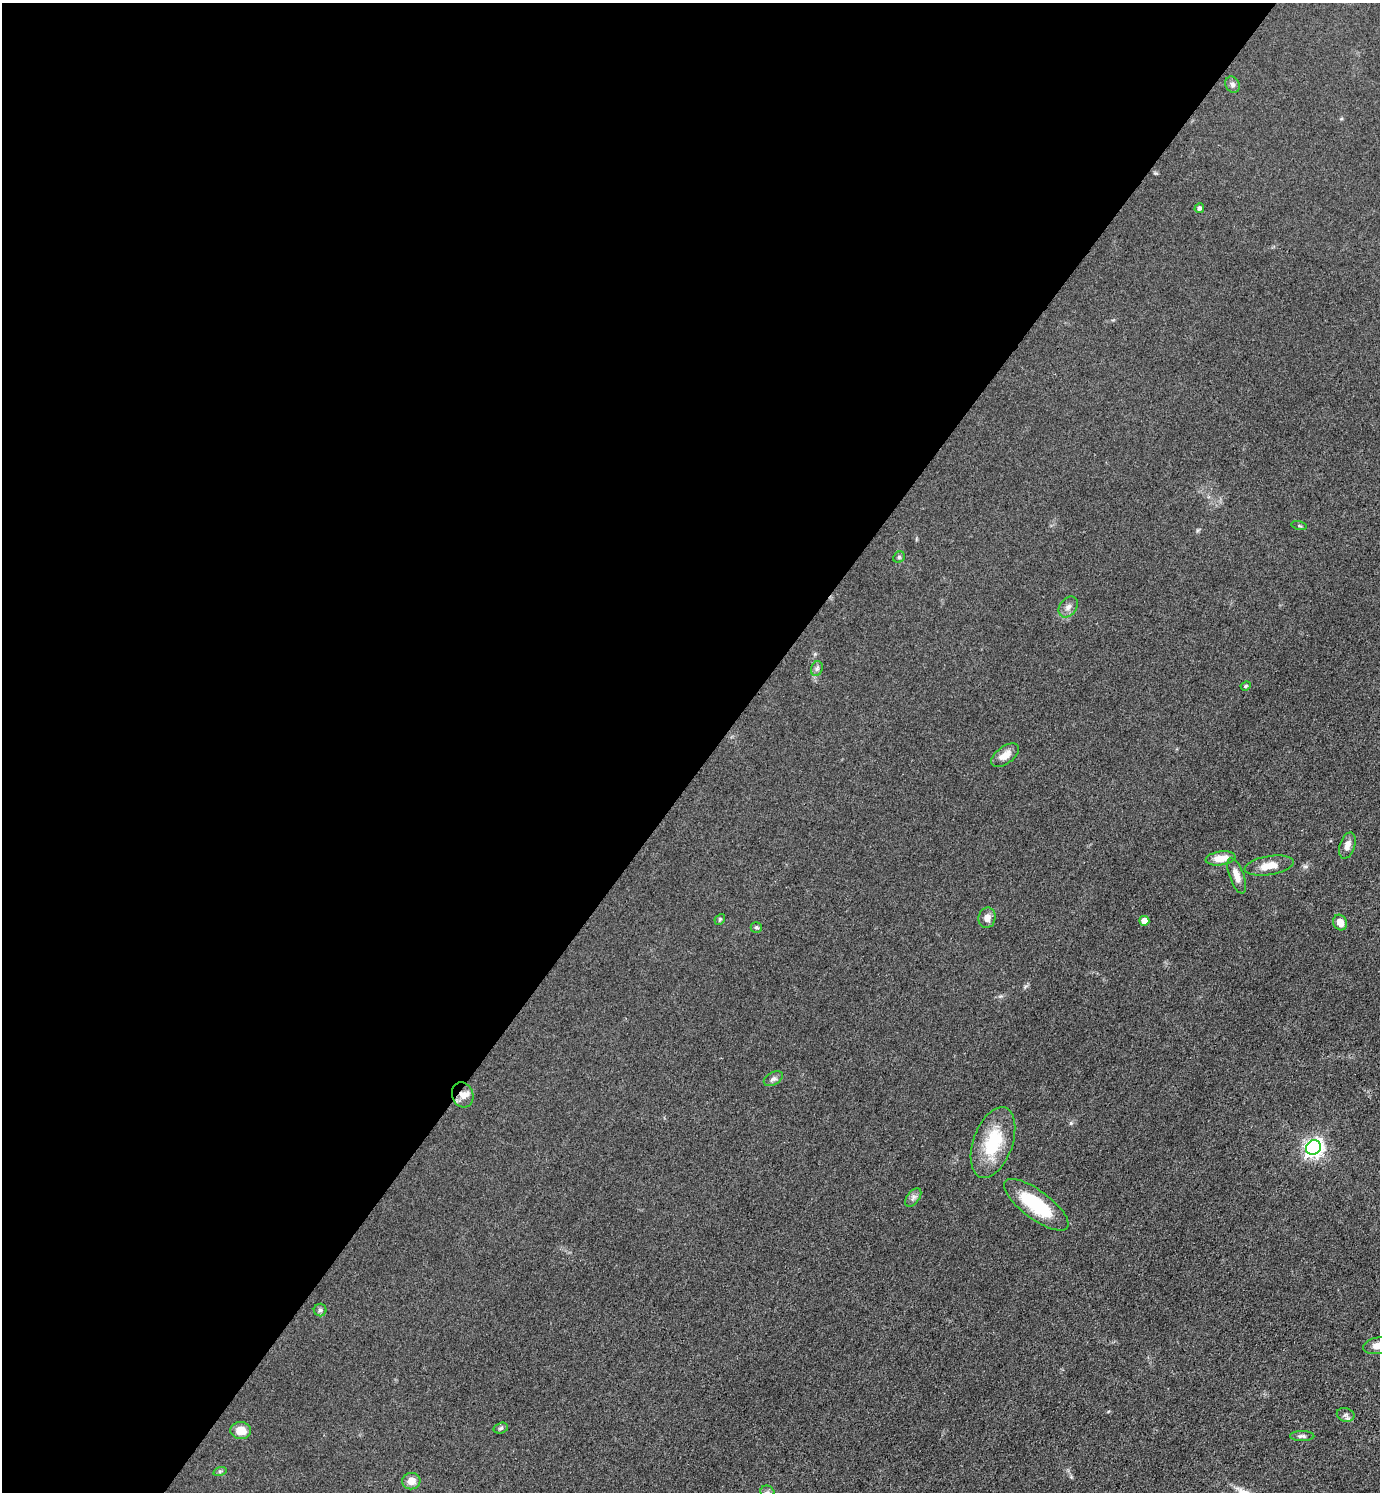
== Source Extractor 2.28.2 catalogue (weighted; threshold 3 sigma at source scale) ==
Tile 5 of 4 x 4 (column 1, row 2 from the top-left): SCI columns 299-1676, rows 2981-4470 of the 5964 x 5961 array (HDU 1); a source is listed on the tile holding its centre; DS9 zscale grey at full resolution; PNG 1382 x 1494 px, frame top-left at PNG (2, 3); each listed source drawn as its Kron ellipse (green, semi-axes under 4 px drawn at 4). Shown black and unused: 52% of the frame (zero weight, under 3 of 4 exposures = <1% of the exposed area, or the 3 px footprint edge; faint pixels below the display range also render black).
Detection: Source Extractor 2.28.2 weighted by HDU 2 'WHT'; one run over the whole footprint, this tile lists its part. Background 0.0497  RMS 0.0063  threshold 0.0284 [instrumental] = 3 sigma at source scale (4.5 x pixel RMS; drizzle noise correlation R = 1.50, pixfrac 1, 0.05/0.05 arcsec/px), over >= 5 px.
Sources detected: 32; all 32 listed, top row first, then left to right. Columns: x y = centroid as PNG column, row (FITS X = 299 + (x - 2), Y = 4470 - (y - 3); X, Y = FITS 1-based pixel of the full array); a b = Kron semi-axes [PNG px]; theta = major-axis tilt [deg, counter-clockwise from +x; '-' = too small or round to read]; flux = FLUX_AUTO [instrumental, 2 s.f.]
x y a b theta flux
1232 85 8 7 - 2.1
1199 208 5 4 - 2
1299 526 8 3 -13 0.71
899 557 6 5 - 1
1068 607 11 8 52 3.3
817 669 7 5 69 1.5
1246 686 5 4 - 0.84
1005 755 16 8 36 6.3
1347 845 13 7 71 4.2
1221 858 15 7 7 8.2
1269 866 25 9 9 8.6
1237 876 19 7 -70 5.9
987 918 10 8 77 4.4
720 919 6 4 46 0.82
1144 921 5 5 - 6.6
1340 922 8 6 -64 5.6
756 927 5 5 - 1.1
773 1079 10 6 29 2.1
463 1095 13 10 -73 5.2
993 1142 37 19 70 32
1313 1147 8 7 - 250
913 1198 10 6 53 2.3
1036 1205 39 14 -37 36
320 1310 6 6 - 1.4
1379 1345 16 8 12 6.6
1346 1415 9 6 -13 2.1
501 1428 7 5 18 1.3
241 1430 10 8 -4 8.2
1302 1436 12 5 -1 1.7
220 1471 7 4 18 1.1
411 1481 9 8 - 5.7
767 1492 7 6 - 1.6
Overlapping masked pixels (flux is a lower limit): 1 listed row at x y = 463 1095
Isophote crosses this tile's border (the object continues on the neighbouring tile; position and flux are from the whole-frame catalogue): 2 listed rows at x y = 1379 1345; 767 1492